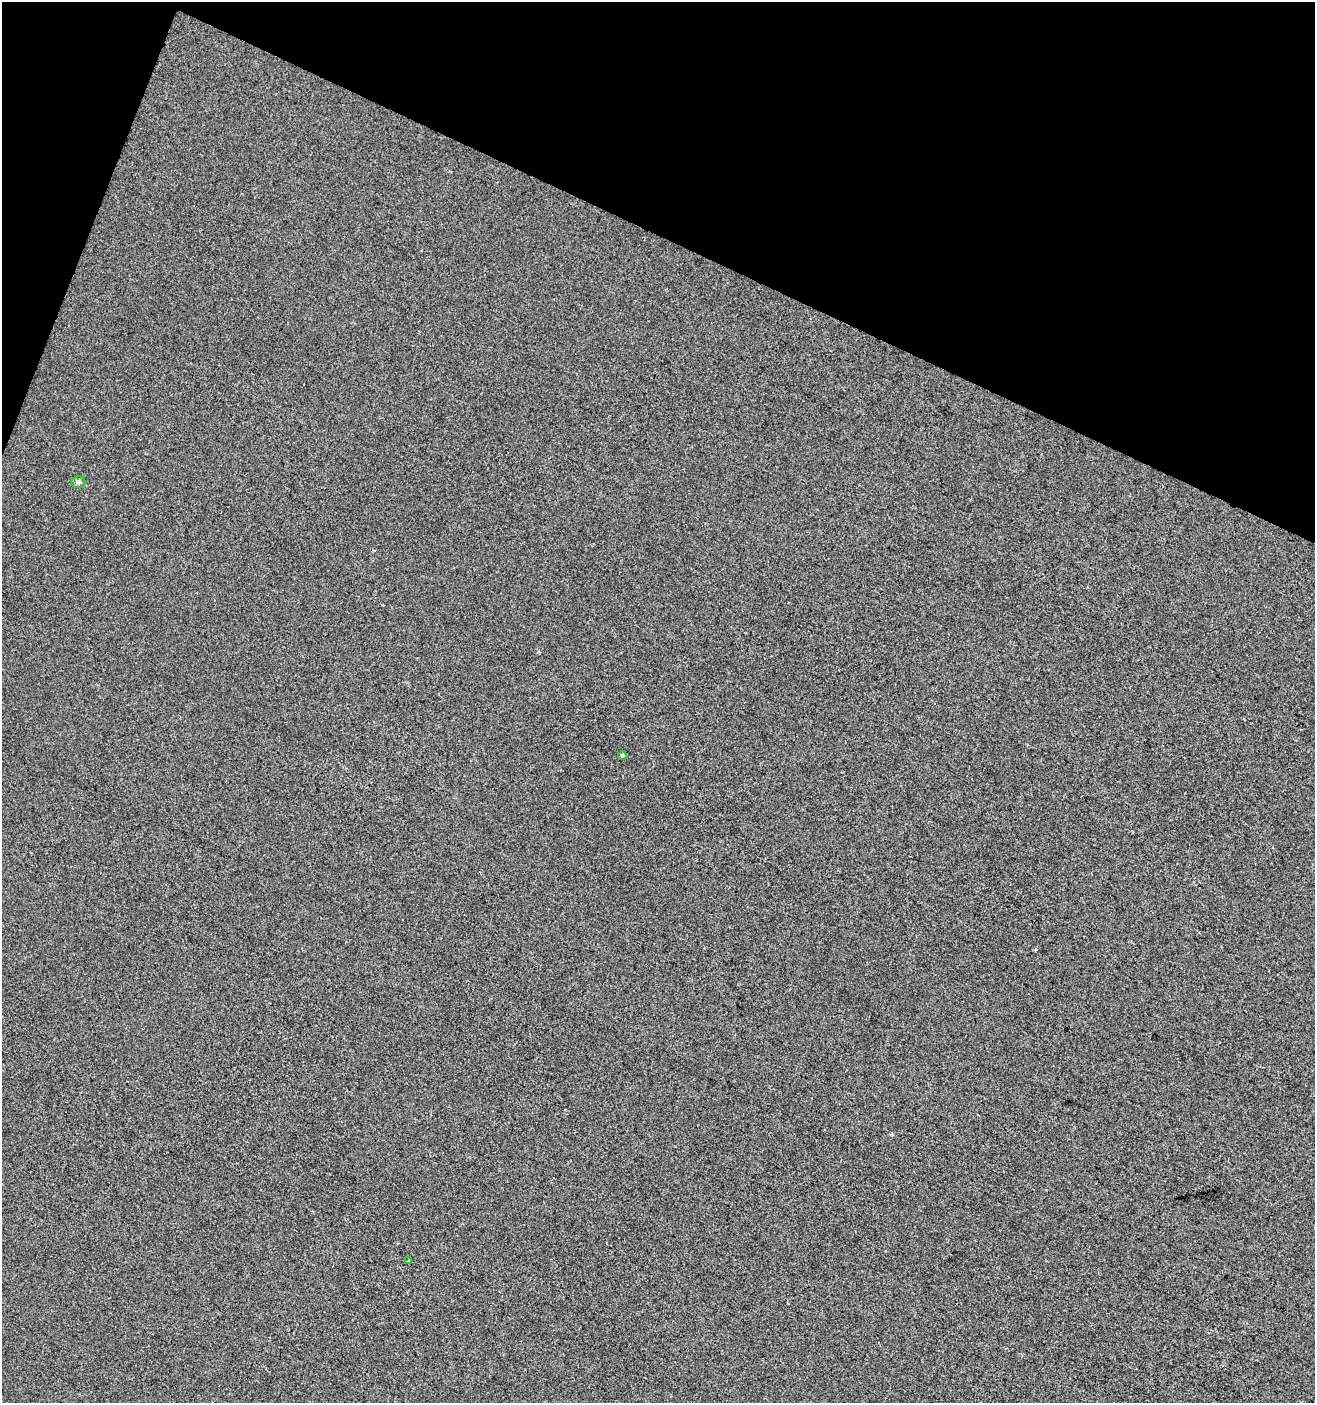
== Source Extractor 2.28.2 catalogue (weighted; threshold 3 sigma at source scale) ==
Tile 2 of 4 x 4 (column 2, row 1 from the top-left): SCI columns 1588-2900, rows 4203-5603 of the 5735 x 5610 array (HDU 1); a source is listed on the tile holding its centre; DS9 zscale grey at full resolution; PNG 1317 x 1405 px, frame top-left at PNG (2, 2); each listed source drawn as its Kron ellipse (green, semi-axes under 4 px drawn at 4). Shown black and unused: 19% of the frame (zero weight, under 2 of 3 exposures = <1% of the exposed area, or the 3 px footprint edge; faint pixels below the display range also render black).
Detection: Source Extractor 2.28.2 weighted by HDU 2 'WHT'; one run over the whole footprint, this tile lists its part. Background -2.92e-04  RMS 0.0055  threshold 0.025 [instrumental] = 3 sigma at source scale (4.5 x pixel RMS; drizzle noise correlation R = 1.50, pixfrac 1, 0.0396/0.0396 arcsec/px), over >= 5 px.
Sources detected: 4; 1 cosmic-ray / hot-pixel residue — neither listed nor drawn; the other 3 listed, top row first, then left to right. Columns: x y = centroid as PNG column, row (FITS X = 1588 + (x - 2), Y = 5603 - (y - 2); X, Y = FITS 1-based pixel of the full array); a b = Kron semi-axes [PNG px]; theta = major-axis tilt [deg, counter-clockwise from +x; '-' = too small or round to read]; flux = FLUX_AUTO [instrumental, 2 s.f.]
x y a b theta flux
78 482 7 6 - 1.2
622 755 4 4 - 1.3
408 1261 3 3 - 1.9